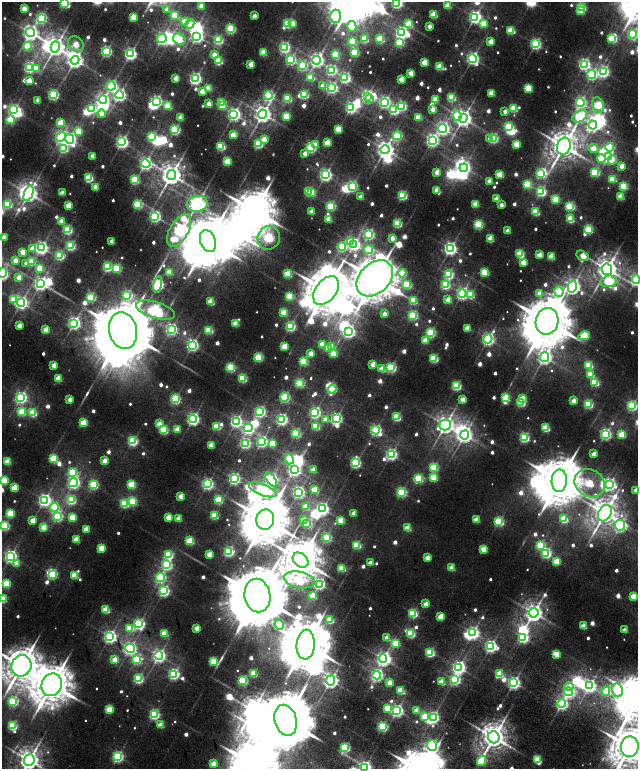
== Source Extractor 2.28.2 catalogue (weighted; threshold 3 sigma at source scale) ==
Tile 11 of 4 x 4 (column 3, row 3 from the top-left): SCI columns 2748-4018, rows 1753-3285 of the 5576 x 6577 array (HDU 1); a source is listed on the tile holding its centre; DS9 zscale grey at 2 x 2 block average (1 PNG px = mean of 2 x 2 image px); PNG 640 x 771 px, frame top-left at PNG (2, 2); each listed source drawn as its Kron ellipse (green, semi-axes under 4 px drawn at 4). Shown black and unused: <1% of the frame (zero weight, under 2 of 5 exposures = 10% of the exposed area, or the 3 px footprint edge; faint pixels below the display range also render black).
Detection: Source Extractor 2.28.2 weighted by HDU 2 'WHT'; one run over the whole footprint, this tile lists its part. Background 0.0102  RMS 0.0057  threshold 0.0258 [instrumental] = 3 sigma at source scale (4.5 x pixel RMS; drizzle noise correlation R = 1.50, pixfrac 1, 0.0396/0.0396 arcsec/px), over >= 5 px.
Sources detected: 869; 51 too faint to see at this stretch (2 x 2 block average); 64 inside a brighter object's white glare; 2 long thin detections or spike segments (spike, bleed or trail) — neither listed nor drawn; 3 inside a brighter listed object's ellipse — not listed separately; of the other 749, all 500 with FLUX_AUTO >= 18.4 (the completeness limit of this list) listed and drawn (249 fainter detections not listed), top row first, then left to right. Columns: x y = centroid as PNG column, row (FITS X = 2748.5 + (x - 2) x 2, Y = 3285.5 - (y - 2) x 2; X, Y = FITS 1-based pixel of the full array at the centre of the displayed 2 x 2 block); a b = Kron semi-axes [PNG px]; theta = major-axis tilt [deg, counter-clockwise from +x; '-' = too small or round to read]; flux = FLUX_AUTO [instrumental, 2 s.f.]
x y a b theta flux
65 3 4 3 - 220
397 3 4 4 - 330
201 6 3 3 - 41
448 6 3 3 - 43
581 7 3 3 - 170
24 9 3 3 - 38
167 10 3 3 - 22
581 11 3 3 - 41
175 15 3 3 - 92
434 15 3 3 - 79
254 16 3 2 - 26
336 16 6 5 - 570
133 17 3 3 - 77
475 17 4 4 - 480
41 18 4 4 - 230
184 21 3 3 - 36
293 23 3 3 - 31
190 24 5 3 - 27
288 24 3 3 - 170
408 24 4 3 - 98
483 24 3 3 - 68
429 26 3 2 - 22
352 27 5 4 - 93
230 29 3 3 - 210
511 31 3 3 - 98
30 32 5 4 - 780
401 33 4 4 - 400
633 34 4 4 - 270
197 36 4 4 - 490
162 39 5 4 - 420
179 39 6 5 - 79
365 39 3 3 - 93
380 39 3 3 - 120
612 39 3 3 - 160
218 40 3 3 - 180
352 42 3 3 - 160
399 42 4 3 - 140
491 42 3 3 - 43
76 44 8 7 - 46
535 44 4 3 - 300
28 46 4 4 - 110
55 47 5 4 - 1300
284 47 4 4 - 290
106 51 3 3 - 290
354 52 3 3 - 130
263 53 3 3 - 77
130 54 4 4 - 430
335 54 3 3 - 110
214 55 3 3 - 26
472 58 4 4 - 400
75 60 4 4 - 890
290 60 4 4 - 260
317 60 4 4 - 600
218 61 3 3 - 150
425 63 3 3 - 58
251 64 3 3 - 44
584 64 4 4 - 310
302 66 4 3 - 210
29 67 4 3 - 290
440 67 4 3 - 87
36 69 3 3 - 36
331 70 4 4 - 250
603 72 4 4 - 350
411 73 3 3 - 50
592 74 4 4 - 240
311 77 3 3 - 63
176 78 3 3 - 31
345 78 4 4 - 290
195 79 4 4 - 400
402 79 3 3 - 48
29 81 3 3 - 37
111 86 4 4 - 250
322 86 3 3 - 21
208 88 3 3 - 54
331 88 4 4 - 350
528 88 4 3 - 98
202 91 3 3 - 35
491 93 3 3 - 51
53 95 3 3 - 280
119 95 4 4 - 480
304 95 3 3 - 150
268 96 4 4 - 250
367 96 4 3 - 360
451 97 3 3 - 120
287 98 3 3 - 140
370 99 3 3 - 42
435 99 3 3 - 62
38 100 3 2 - 23
103 100 4 4 - 440
156 101 4 3 - 300
384 102 4 4 - 350
580 102 4 4 - 330
208 103 3 3 - 29
221 103 3 3 - 130
598 105 8 5 -68 130
168 106 4 3 - 100
223 106 3 3 - 54
402 106 3 3 - 160
351 108 4 3 - 330
513 108 3 3 - 100
92 109 4 4 - 160
14 110 4 3 - 300
394 110 4 3 - 240
433 110 3 3 - 35
505 111 3 2 - 19
101 114 4 4 - 22
234 114 4 4 - 500
263 114 4 4 - 1000
286 116 3 3 - 93
457 116 5 4 - 73
580 116 8 5 31 280
418 117 3 3 - 75
180 118 3 3 - 34
463 118 4 4 - 990
11 120 4 3 - 120
61 123 4 3 - 76
593 125 4 4 - 500
509 127 3 3 - 150
442 128 4 4 - 470
338 129 3 3 - 65
175 130 3 3 - 230
78 131 4 3 - 71
233 135 3 3 - 45
397 136 4 4 - 160
61 137 5 4 - 390
152 137 3 3 - 180
493 138 3 3 - 210
70 139 5 4 - 480
264 139 3 3 - 33
490 139 3 2 - 20
432 140 4 4 - 480
122 142 4 4 - 480
327 143 3 3 - 72
258 144 3 3 - 180
516 144 3 3 - 63
315 145 3 3 - 23
221 146 3 3 - 140
564 146 8 6 72 2700
311 147 3 3 - 290
610 147 4 4 - 79
64 148 4 4 - 150
385 149 4 4 - 1000
593 149 5 3 - 39
305 153 3 3 - 19
93 156 3 2 - 32
608 157 3 3 - 320
601 159 4 4 - 69
612 160 4 3 - 41
227 162 3 3 - 100
145 164 5 4 - 430
622 166 3 3 - 27
464 168 4 3 - 440
437 172 3 3 - 35
595 172 3 3 - 120
540 174 3 3 - 140
171 175 5 4 - 1600
325 175 4 4 - 450
500 175 3 3 - 80
89 178 4 3 - 140
612 179 3 3 - 77
135 180 3 3 - 150
490 181 3 3 - 37
527 184 3 3 - 140
352 186 4 3 - 290
624 186 3 3 - 110
96 187 3 3 - 42
437 190 3 3 - 49
541 191 4 4 - 240
308 192 3 3 - 120
29 193 8 4 67 1100
62 193 3 3 - 31
311 193 3 3 - 64
402 195 3 3 - 190
361 197 3 3 - 27
621 197 3 3 - 59
497 199 3 3 - 47
555 199 3 3 - 97
7 204 4 4 - 130
138 204 3 3 - 170
197 204 10 8 15 1000
476 204 3 3 - 53
501 205 3 2 - 19
68 206 3 3 - 57
331 206 3 3 - 180
570 206 3 3 - 190
312 212 3 3 - 35
536 212 3 3 - 100
155 216 3 3 - 350
329 219 3 3 - 51
570 219 3 3 - 96
62 221 3 3 - 30
397 223 3 3 - 150
478 225 3 3 - 190
588 229 3 3 - 180
67 230 3 3 - 200
179 230 18 9 60 420
508 231 3 3 - 33
369 234 4 4 - 270
4 237 3 3 - 34
269 238 12 11 - 260
392 238 3 3 - 24
490 239 3 3 - 68
112 241 3 2 - 30
208 241 11 7 -72 10000
350 242 4 3 - 68
354 245 4 3 - 410
70 246 3 3 - 190
342 247 4 4 - 210
32 248 3 3 - 28
41 248 4 4 - 470
450 249 4 4 - 500
369 250 4 4 - 160
23 252 3 3 - 53
520 254 3 3 - 130
60 255 3 3 - 170
539 255 3 3 - 48
583 256 6 4 -32 44
551 257 3 3 - 68
15 260 3 3 - 27
32 261 3 3 - 85
26 263 3 3 - 18
523 263 3 3 - 42
107 267 3 3 - 200
40 268 3 3 - 62
117 268 3 3 - 140
607 269 6 5 - 1600
170 272 3 3 - 61
485 272 3 3 - 120
2 273 5 4 - 290
402 273 4 4 - 99
288 274 3 3 - 110
448 274 4 4 - 220
19 277 3 3 - 30
375 278 21 15 43 8200
636 279 4 4 - 460
609 281 8 5 12 140
40 284 4 4 - 510
158 284 8 4 78 370
407 285 4 3 - 160
445 285 4 4 - 160
572 286 6 4 77 800
326 290 16 10 52 6800
559 292 5 4 - 180
462 293 4 4 - 430
540 293 3 3 - 37
127 295 4 4 - 260
471 295 3 3 - 80
290 296 3 3 - 93
91 297 3 3 - 210
14 299 4 3 - 79
413 300 4 3 - 100
448 300 3 3 - 45
211 302 3 3 - 75
21 303 4 4 - 510
155 310 20 8 -16 410
284 312 3 3 - 68
384 314 3 2 - 21
413 315 3 3 - 200
547 321 13 11 79 10000
74 323 4 4 - 450
236 323 3 3 - 59
19 325 3 3 - 28
290 326 3 3 - 250
467 328 3 3 - 35
171 329 4 4 - 340
46 330 3 3 - 58
209 330 3 3 - 110
123 331 18 14 -77 23000
349 332 4 4 - 370
430 333 3 3 - 210
584 336 6 3 17 130
488 339 4 4 - 450
425 340 3 3 - 52
192 345 4 4 - 380
322 345 3 3 - 61
284 346 3 3 - 70
332 346 3 3 - 31
328 348 3 3 - 55
311 353 3 3 - 29
333 354 3 3 - 48
258 357 3 3 - 170
544 357 5 4 - 690
434 359 3 3 - 130
304 361 3 3 - 130
373 364 3 3 - 43
54 365 3 3 - 34
589 365 3 3 - 82
230 368 3 3 - 180
391 368 3 3 - 230
382 369 3 3 - 55
590 374 3 3 - 66
242 378 3 3 - 140
58 379 3 3 - 71
595 382 3 3 - 110
300 383 3 3 - 170
456 386 3 3 - 190
332 389 4 3 - 130
21 397 4 4 - 380
285 397 4 3 - 220
506 398 3 3 - 99
70 399 3 3 - 27
175 399 3 3 - 220
522 399 3 3 - 59
463 400 3 3 - 37
574 401 3 3 - 39
521 403 3 3 - 140
588 404 3 3 - 160
632 406 3 3 - 260
22 412 3 3 - 110
260 412 4 4 - 290
33 413 3 3 - 120
315 413 4 4 - 350
397 417 3 3 - 130
336 418 4 4 - 360
193 419 4 4 - 450
282 419 4 4 - 350
326 419 3 3 - 39
236 421 4 4 - 350
83 423 3 3 - 71
159 424 3 3 - 29
445 425 6 5 - 1000
217 426 3 3 - 82
316 426 3 3 - 110
248 428 4 4 - 360
546 428 3 3 - 120
177 429 3 3 - 36
164 430 3 3 - 150
376 430 4 4 - 320
296 434 3 3 - 200
605 434 4 4 - 330
622 434 3 3 - 76
464 435 5 4 - 700
524 438 3 3 - 220
133 441 3 3 - 250
262 442 4 4 - 320
245 443 4 4 - 260
272 444 3 3 - 65
211 445 3 3 - 48
391 454 4 4 - 380
594 454 3 3 - 31
53 459 3 3 - 120
289 459 5 3 - 82
8 461 3 3 - 60
105 461 3 3 - 39
355 463 4 3 - 280
434 467 3 3 - 130
294 470 4 4 - 520
313 470 3 3 - 34
72 473 4 4 - 190
434 477 3 3 - 87
419 478 3 3 - 140
234 479 4 4 - 360
271 479 8 4 -52 400
4 481 3 3 - 120
559 481 11 7 88 8000
74 483 5 4 - 370
590 483 16 13 -29 120
132 484 3 3 - 110
207 484 4 4 - 350
610 484 4 4 - 330
93 485 3 3 - 190
14 488 3 3 - 63
263 490 14 5 -22 610
314 490 3 3 - 69
636 490 3 3 - 28
298 492 4 3 - 390
401 492 3 3 - 240
181 496 3 3 - 40
44 500 4 4 - 450
71 500 3 3 - 170
218 500 3 3 - 120
132 501 3 3 - 130
124 504 3 3 - 130
54 507 4 4 - 160
305 507 3 3 - 53
322 509 4 4 - 440
353 513 3 3 - 30
605 513 8 6 63 2100
10 514 3 3 - 100
214 515 3 3 - 110
57 516 4 4 - 230
72 517 3 3 - 59
168 517 3 3 - 42
179 519 3 3 - 39
564 519 3 3 - 110
265 520 10 9 - 8800
304 520 3 3 - 32
341 520 3 3 - 59
476 520 3 3 - 50
32 521 3 3 - 32
499 522 3 3 - 190
307 523 3 3 - 160
620 525 5 5 - 440
4 526 3 3 - 180
44 527 3 3 - 63
408 528 3 3 - 58
86 529 3 3 - 44
326 538 3 3 - 220
76 539 3 3 - 58
190 541 3 3 - 120
357 545 3 3 - 110
540 545 4 3 - 160
102 548 3 3 - 76
484 549 3 3 - 69
229 551 4 3 - 260
546 553 4 4 - 250
209 554 3 3 - 39
168 555 4 4 - 140
10 556 4 4 - 480
427 558 3 3 - 32
301 560 9 6 -42 5000
556 561 3 3 - 55
17 563 3 3 - 28
370 563 3 3 - 24
166 565 4 4 - 290
342 568 3 3 - 86
452 568 3 3 - 45
52 574 4 3 - 230
75 575 3 3 - 85
161 577 4 4 - 250
299 580 15 8 -12 120
6 584 3 3 - 88
319 584 3 3 - 310
164 591 4 4 - 310
257 596 17 13 -80 22000
313 596 3 3 - 73
633 596 3 3 - 44
3 599 3 3 - 72
426 604 3 3 - 36
106 610 3 3 - 88
413 613 3 3 - 180
534 613 5 4 - 1100
441 616 3 3 - 48
330 620 3 3 - 97
139 624 4 4 - 320
279 625 5 3 - 99
583 626 3 3 - 50
130 628 4 3 - 77
197 628 3 3 - 28
625 630 3 3 - 24
165 633 3 3 - 68
411 633 3 3 - 170
473 633 4 3 - 430
110 636 4 4 - 490
523 637 4 4 - 290
387 638 3 3 - 42
396 643 3 3 - 91
306 645 15 9 86 8500
491 646 4 4 - 380
130 648 5 4 - 470
430 653 3 3 - 190
557 654 3 3 - 39
159 656 4 4 - 520
383 659 4 4 - 620
115 660 3 3 - 44
136 660 4 4 - 150
214 661 3 3 - 100
21 666 11 9 62 4100
459 668 4 4 - 500
253 673 3 3 - 110
174 674 4 4 - 310
499 674 3 3 - 77
377 675 4 4 - 420
138 679 4 3 - 180
331 680 5 4 - 720
455 680 4 4 - 310
243 681 3 3 - 180
442 682 3 3 - 54
390 683 3 3 - 34
514 683 4 4 - 470
52 685 11 10 - 5700
589 686 4 4 - 470
569 687 4 3 - 38
617 690 7 5 -79 300
401 691 3 3 - 94
606 691 4 4 - 140
569 692 4 4 - 420
13 701 4 4 - 240
562 704 4 4 - 370
387 708 3 3 - 72
109 709 3 3 - 100
417 710 3 3 - 34
397 711 4 4 - 440
154 715 3 3 - 240
424 716 4 3 - 61
433 717 4 3 - 330
286 720 16 11 -75 19000
161 725 3 3 - 48
12 726 4 3 - 180
382 727 3 3 - 190
494 737 6 6 - 2300
432 745 5 5 - 350
630 747 10 9 - 5300
345 748 3 3 - 210
118 756 4 4 - 310
537 759 3 3 - 92
29 760 6 5 - 1600
482 761 5 3 - 130
213 764 3 3 - 47
365 767 4 4 - 480
Isophote crosses this tile's border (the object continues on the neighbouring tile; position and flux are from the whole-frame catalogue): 16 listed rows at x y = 65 3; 397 3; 448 6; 633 34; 4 237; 2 273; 636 279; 632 406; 4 481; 636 490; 4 526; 3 599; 21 666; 630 747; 29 760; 365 767